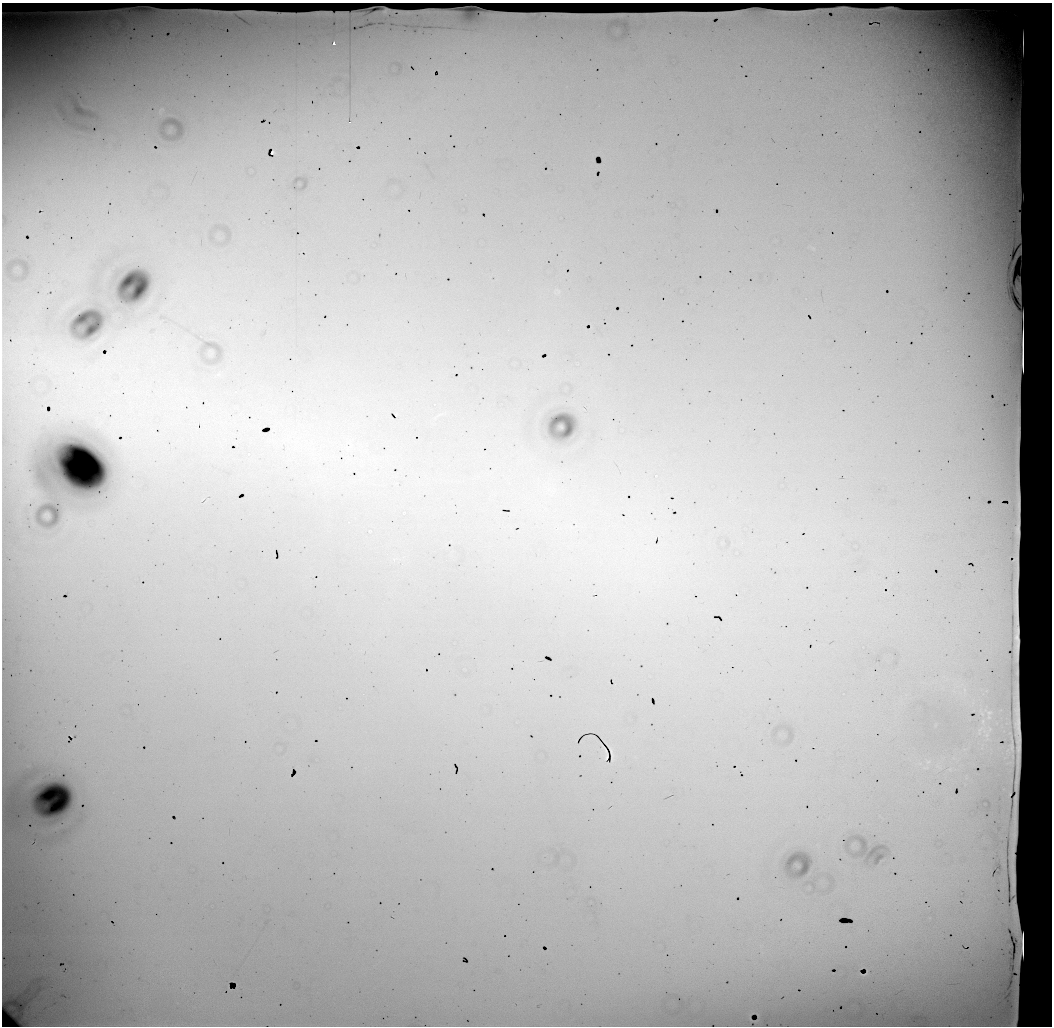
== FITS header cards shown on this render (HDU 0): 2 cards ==
NAXIS1  =                 1050 / length of data axis 1
NAXIS2  =                 1024 / length of data axis 2

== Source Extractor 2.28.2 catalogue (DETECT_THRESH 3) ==
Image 1050 x 1024 px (HDU 0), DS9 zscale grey, 1 PNG px = 1 image px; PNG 1054 x 1028 px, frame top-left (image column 1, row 1024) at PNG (2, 3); no overlay
Background 26700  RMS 110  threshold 329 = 3 sigma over >= 5 px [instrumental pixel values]
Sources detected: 14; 3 with non-positive FLUX_AUTO (blend fragments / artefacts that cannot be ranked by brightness) are not listed; the other 11 listed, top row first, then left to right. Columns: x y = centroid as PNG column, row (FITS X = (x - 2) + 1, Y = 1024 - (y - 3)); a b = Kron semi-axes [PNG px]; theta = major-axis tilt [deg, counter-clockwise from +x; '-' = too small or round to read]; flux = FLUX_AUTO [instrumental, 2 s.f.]
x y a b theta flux
4 13 4 2 - 7600
334 44 3 3 - 45000
350 122 3 2 - 7300
273 152 3 3 - 3300
197 426 3 2 - 9900
295 433 6 4 1 15000
612 754 12 2 -80 14000
606 757 6 2 75 6800
928 762 7 4 29 11000
6 820 132 21 -86 660000
863 975 6 2 -2 10000
At the frame edge (FLAGS 8, measured only in part): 2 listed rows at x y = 4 13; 6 820
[3 non-positive-flux detections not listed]